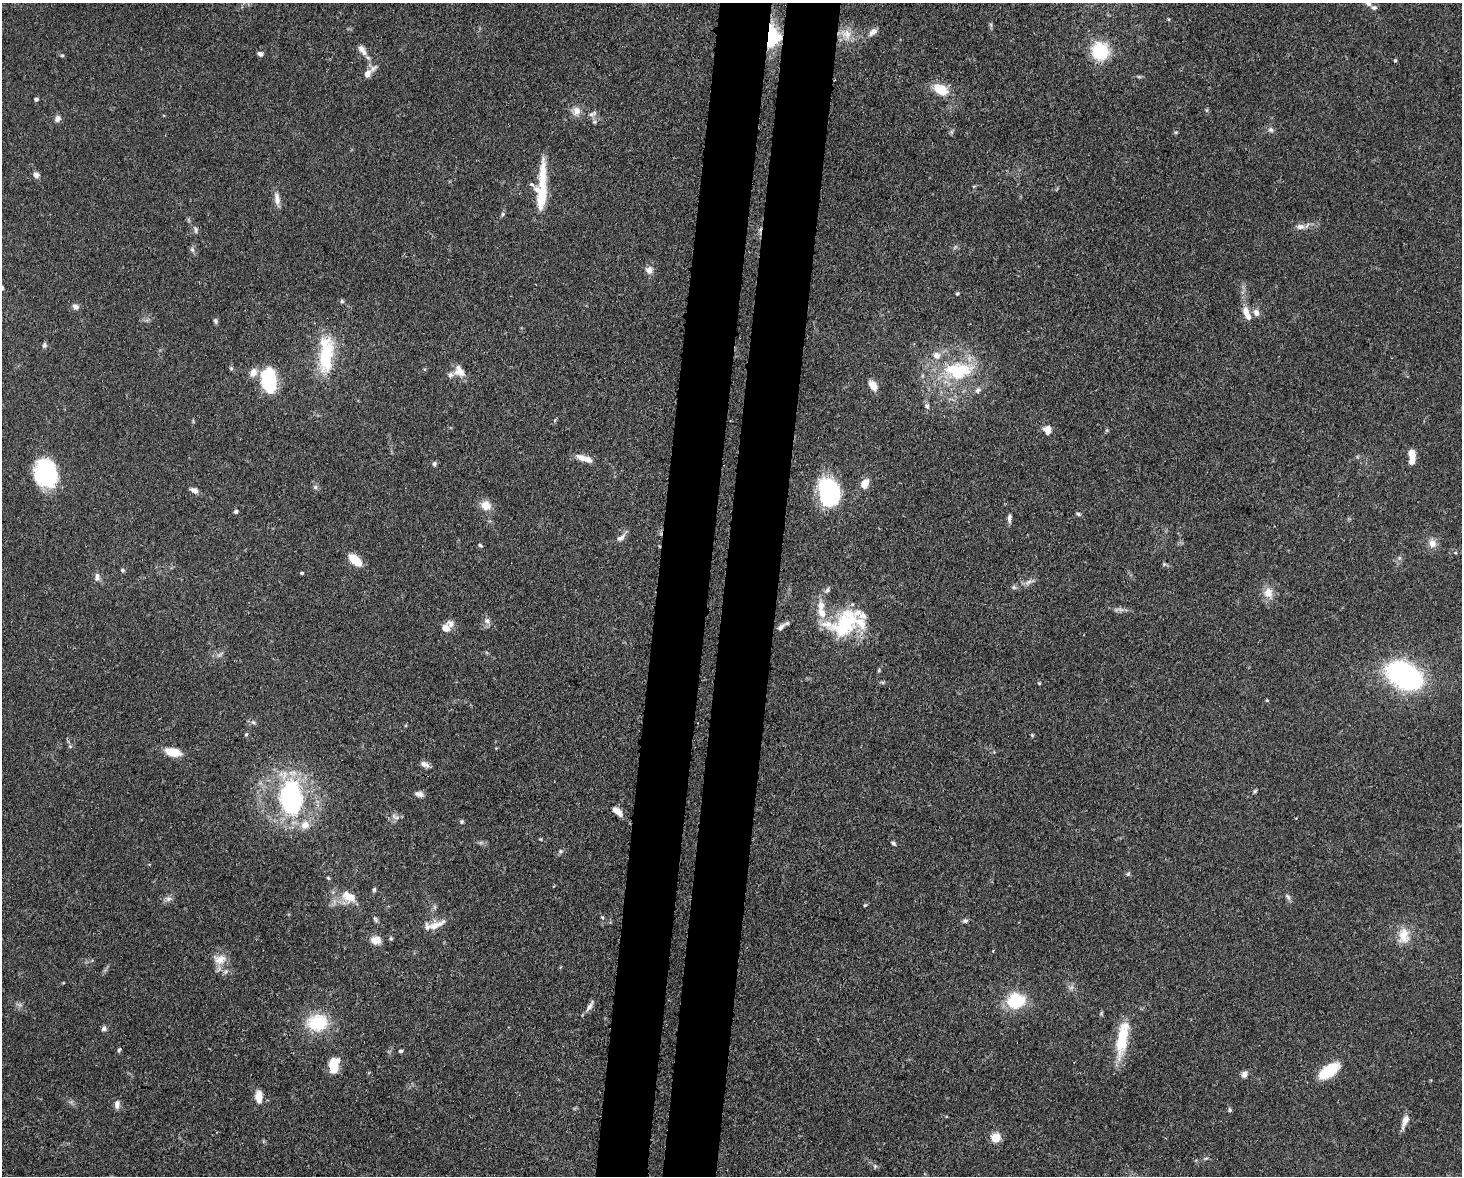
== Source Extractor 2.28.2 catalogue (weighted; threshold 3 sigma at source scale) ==
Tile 5 of 3 x 4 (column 2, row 2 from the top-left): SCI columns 1761-3220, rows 2421-3594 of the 4864 x 4844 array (HDU 1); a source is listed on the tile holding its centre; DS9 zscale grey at full resolution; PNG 1464 x 1178 px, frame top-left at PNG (2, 3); no overlay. Shown black and unused: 7% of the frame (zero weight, under 3 of 4 exposures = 9% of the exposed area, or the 3 px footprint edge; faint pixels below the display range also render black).
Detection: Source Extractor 2.28.2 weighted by HDU 2 'WHT'; one run over the whole footprint, this tile lists its part. Background 0.12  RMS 0.005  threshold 0.0225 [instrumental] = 3 sigma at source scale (4.5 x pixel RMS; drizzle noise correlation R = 1.50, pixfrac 1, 0.05/0.05 arcsec/px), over >= 5 px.
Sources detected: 137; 2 inside a brighter object's white glare — not listed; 14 inside a brighter listed object's ellipse — not listed separately; the other 121 listed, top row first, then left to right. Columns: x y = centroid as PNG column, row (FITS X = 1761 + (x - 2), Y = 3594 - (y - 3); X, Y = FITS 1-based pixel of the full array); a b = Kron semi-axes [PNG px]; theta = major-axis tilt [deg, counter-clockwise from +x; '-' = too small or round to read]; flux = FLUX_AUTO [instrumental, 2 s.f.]
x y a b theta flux
1369 4 7 6 - 1.3
873 32 13 8 38 2.8
846 34 17 13 -48 7.4
771 36 18 11 88 39
362 50 16 8 -55 3.7
1100 51 13 12 - 35
260 54 6 5 - 1.7
62 55 6 4 1 0.59
1395 60 5 4 - 0.55
367 73 10 9 - 3.6
941 89 18 11 -28 10
36 99 4 4 - 1.3
1206 110 6 4 -71 0.62
576 111 13 10 73 3.8
592 114 12 5 25 1.6
57 119 9 7 59 2
1271 130 8 7 - 1.5
1176 132 6 4 18 0.56
36 175 7 6 - 2.3
531 184 12 4 -47 1.7
541 197 26 11 87 16
277 199 17 7 -82 3.6
503 214 7 5 73 0.87
1300 227 10 7 3 2.7
196 230 9 5 -90 1.2
192 250 8 6 -68 1.2
649 270 9 9 - 3.2
957 294 5 4 - 0.75
342 301 5 5 - 0.86
76 307 9 6 -26 2
1256 312 11 8 -66 2.6
1246 313 17 9 -82 4.6
215 321 8 5 -68 1.1
44 345 7 6 - 1.2
326 354 46 16 86 29
231 368 5 5 - 0.7
958 370 45 25 1 37
459 371 17 12 -60 5.1
873 385 11 7 -60 4.8
268 386 26 15 -67 23
927 406 6 6 - 1.2
1047 430 9 8 - 4.5
1412 456 15 6 -86 6.4
582 458 16 8 -17 4.6
434 464 5 5 - 1
46 473 28 23 -81 41
865 483 9 6 68 7.2
315 487 6 6 - 1.1
194 490 9 6 -25 2.3
831 492 32 18 -54 45
486 505 13 11 -22 5.6
236 512 4 4 - 1.1
1078 514 6 4 -27 0.9
1009 518 11 5 86 1.8
621 538 13 7 37 2.6
1432 543 12 10 -69 3.8
480 545 5 4 - 0.73
355 560 16 8 -42 8.8
122 570 6 4 -26 0.74
302 573 4 3 - 0.69
97 577 12 6 88 2
1028 582 10 6 27 2
1014 587 6 5 - 1
827 590 7 5 49 1.2
1268 593 14 12 -82 5.5
821 606 11 8 -84 4.3
1120 609 9 4 -19 1.5
487 621 9 7 -41 2
845 623 39 26 27 40
781 627 12 6 44 2
446 628 9 9 - 3.9
220 654 10 3 32 1.2
1405 676 23 15 -28 140
1039 683 4 4 - 0.49
1267 700 4 3 - 0.46
253 722 6 5 - 1
246 734 5 4 - 0.72
1032 735 5 4 - 0.58
70 746 6 5 - 0.83
173 752 18 9 -10 8.3
425 764 12 6 -22 2.4
1255 791 5 4 - 0.69
419 794 10 6 -16 2.1
291 798 42 27 -87 70
617 811 15 7 -40 4.3
394 816 9 4 -52 1.3
461 822 6 6 - 0.77
893 843 6 4 -21 0.94
560 851 7 5 46 1.1
1128 874 6 4 71 0.71
328 878 6 4 -45 0.57
374 890 6 4 73 0.84
349 897 21 12 -26 8.8
1288 897 9 4 -55 1.2
168 899 8 7 - 1.9
865 905 6 3 44 0.56
602 917 7 4 -58 0.76
375 919 9 5 -66 1.1
965 921 8 6 10 1.2
436 925 27 8 24 6.2
1404 936 22 14 -89 8.6
391 938 6 4 -68 0.71
376 940 12 9 10 5.2
220 959 17 12 18 5.9
1016 1001 14 12 12 28
590 1006 16 5 58 2.4
317 1023 24 19 6 22
104 1028 7 6 - 1.4
1122 1038 43 12 79 21
119 1050 6 4 46 0.74
401 1051 4 3 - 1
334 1065 16 9 80 11
1329 1071 16 8 36 31
1245 1074 9 7 58 2.2
259 1097 15 8 -87 5.3
117 1104 11 7 86 2.5
1229 1110 6 5 - 0.83
1405 1121 17 7 70 3.9
995 1137 5 5 - 28
1206 1158 6 3 18 0.63
875 1166 5 4 - 0.68
Overlapping masked pixels (flux is a lower limit): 2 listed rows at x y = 771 36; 845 623
Isophote crosses this tile's border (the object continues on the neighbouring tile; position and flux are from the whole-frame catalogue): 1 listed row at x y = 1369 4